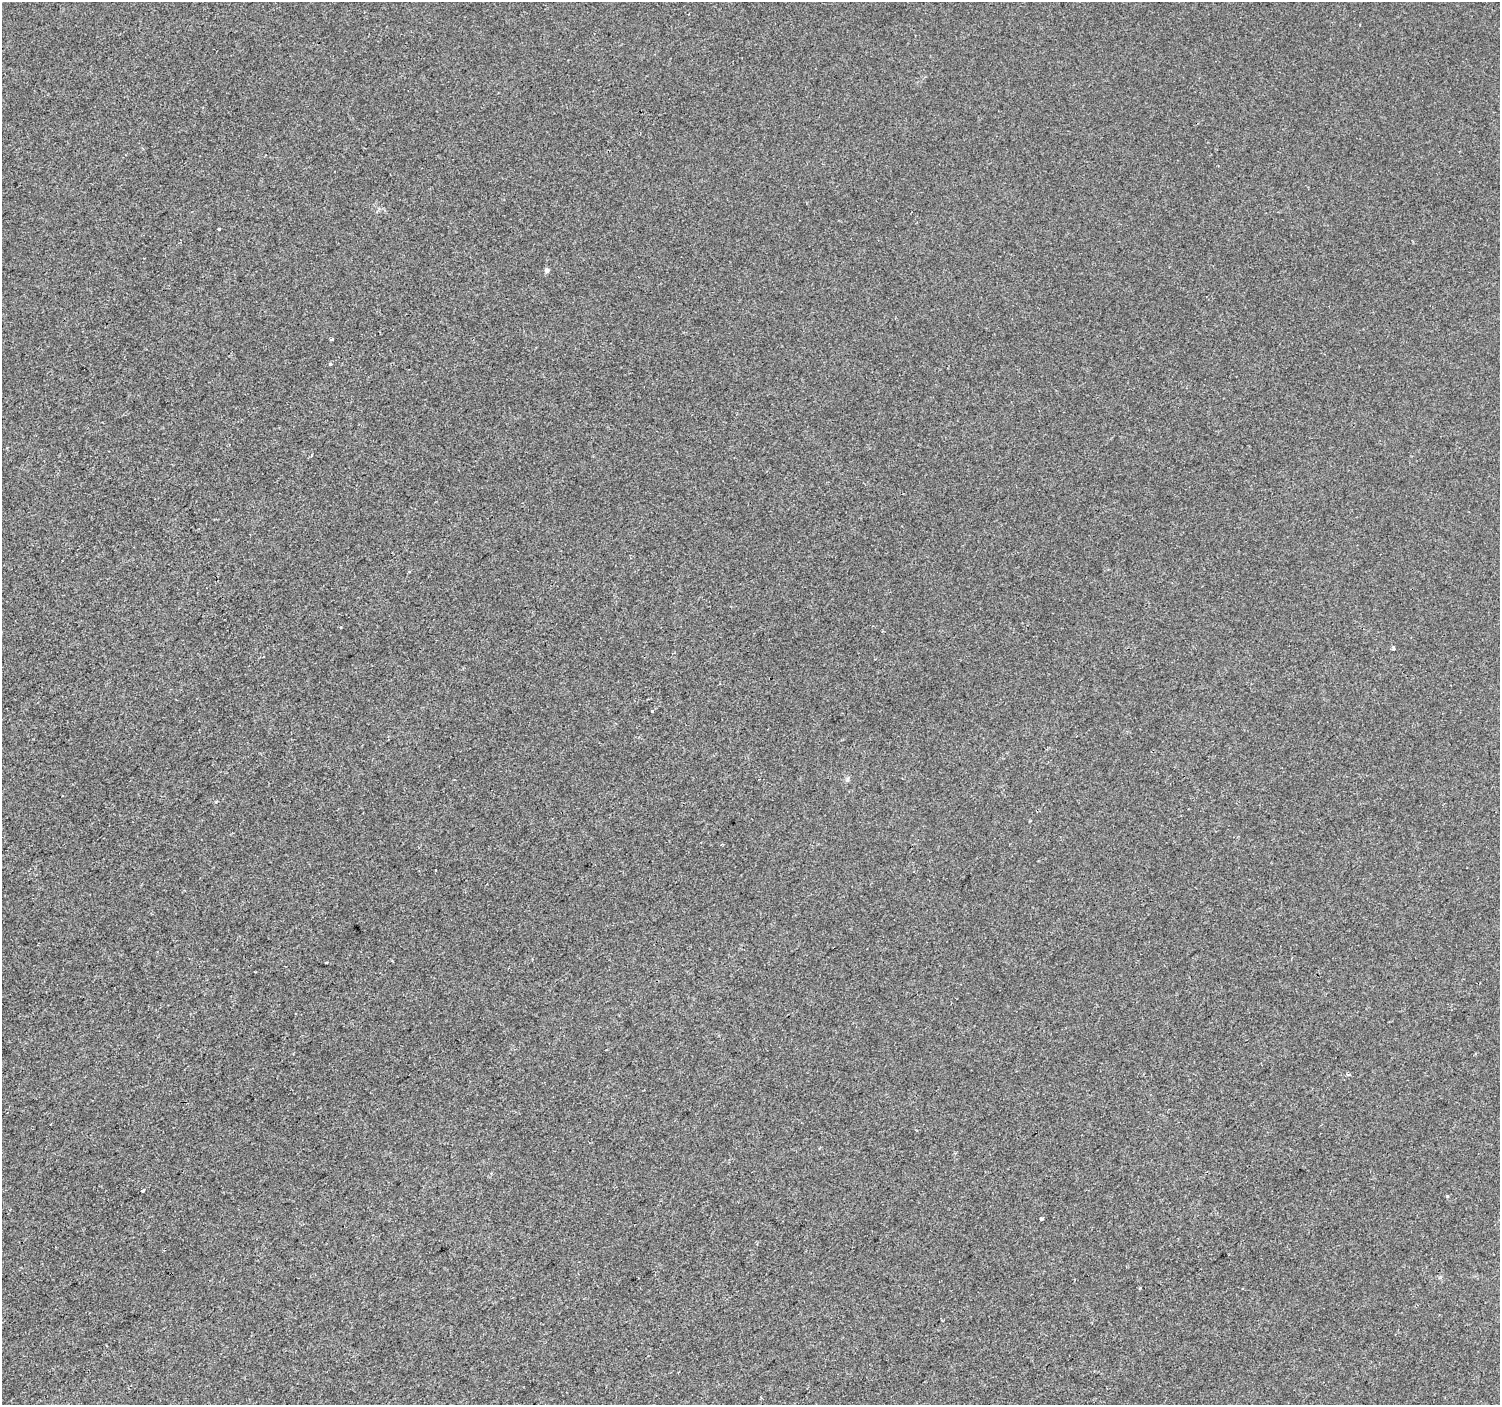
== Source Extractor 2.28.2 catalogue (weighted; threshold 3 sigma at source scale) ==
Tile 7 of 4 x 4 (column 3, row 2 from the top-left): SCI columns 3003-4500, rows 3009-4411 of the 6000 x 5953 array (HDU 1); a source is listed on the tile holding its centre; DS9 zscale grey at full resolution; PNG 1502 x 1407 px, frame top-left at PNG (2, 2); no overlay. Shown black and unused: <1% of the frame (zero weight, under 2 of 3 exposures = <1% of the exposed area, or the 3 px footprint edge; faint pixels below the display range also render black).
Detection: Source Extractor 2.28.2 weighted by HDU 2 'WHT'; one run over the whole footprint, this tile lists its part. Background -4.67e-05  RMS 0.0042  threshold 0.0187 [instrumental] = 3 sigma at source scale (4.5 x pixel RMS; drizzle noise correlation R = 1.50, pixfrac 1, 0.0396/0.0396 arcsec/px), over >= 5 px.
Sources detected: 13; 1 cosmic-ray / hot-pixel residue — not listed; the other 12 listed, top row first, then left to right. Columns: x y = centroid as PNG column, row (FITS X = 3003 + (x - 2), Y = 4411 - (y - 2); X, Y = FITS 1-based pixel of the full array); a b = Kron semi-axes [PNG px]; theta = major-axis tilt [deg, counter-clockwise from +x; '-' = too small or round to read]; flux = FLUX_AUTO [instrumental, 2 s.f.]
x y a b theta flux
219 229 3 3 - 1.9
547 270 5 5 - 1.4
332 339 3 3 - 1.1
330 364 4 3 - 0.61
1394 648 3 3 - 2
652 711 3 3 - 0.64
435 869 3 3 - 0.72
255 972 3 2 - 0.34
1348 1075 4 3 - 0.87
143 1190 3 3 - 1.8
1447 1196 4 3 - 0.44
1041 1219 3 3 - 1.8